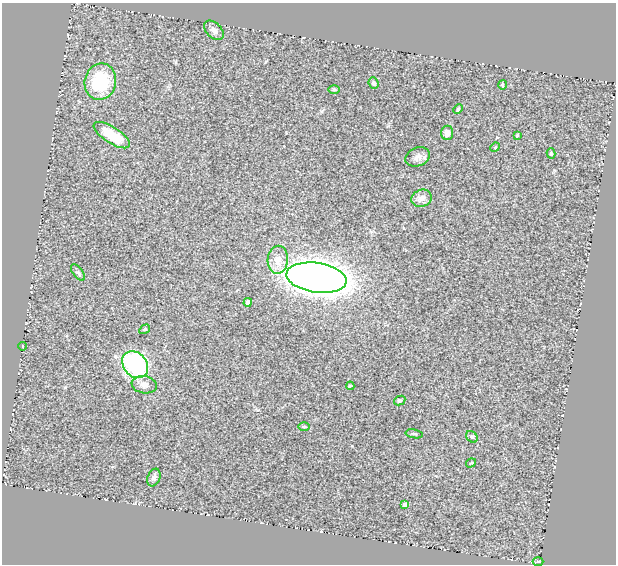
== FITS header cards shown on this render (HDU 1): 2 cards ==
NAXIS1  =                  614
NAXIS2  =                  562

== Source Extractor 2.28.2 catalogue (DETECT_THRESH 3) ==
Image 614 x 562 px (HDU 1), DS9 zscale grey, 1 PNG px = 1 image px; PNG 618 x 566 px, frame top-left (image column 1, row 562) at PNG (2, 3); each listed source drawn as its Kron ellipse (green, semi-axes under 4 px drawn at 4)
Background 0.499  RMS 0.097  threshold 0.292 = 3 sigma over >= 5 px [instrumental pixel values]
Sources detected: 30; all 30 listed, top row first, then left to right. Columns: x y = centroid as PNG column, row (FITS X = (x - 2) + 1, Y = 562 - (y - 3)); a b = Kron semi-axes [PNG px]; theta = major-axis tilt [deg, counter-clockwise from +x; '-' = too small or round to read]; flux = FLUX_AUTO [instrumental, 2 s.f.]
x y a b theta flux
214 30 11 7 -44 28
100 82 18 15 78 310
373 83 6 5 - 17
502 85 5 3 - 6.1
334 89 6 4 0 8.4
458 109 5 3 - 6.4
447 133 7 6 - 33
112 135 21 8 -32 170
517 135 3 2 - 6
495 147 5 4 - 7.6
551 153 5 4 - 11
418 157 13 9 21 34
421 198 10 8 20 36
278 260 14 10 87 70
78 273 10 5 -54 13
317 278 30 15 -8 9500
248 302 4 4 - 21
145 329 6 3 32 6.9
22 346 4 2 - 3.3
135 365 15 11 -51 850
144 385 13 8 -9 38
350 386 4 3 - 8.3
400 401 6 4 29 11
304 427 6 4 1 6.8
414 434 9 2 -10 6.9
472 437 6 5 - 12
471 463 5 3 - 6
154 477 9 6 67 22
405 504 4 3 - 14
538 562 5 3 - 5.9